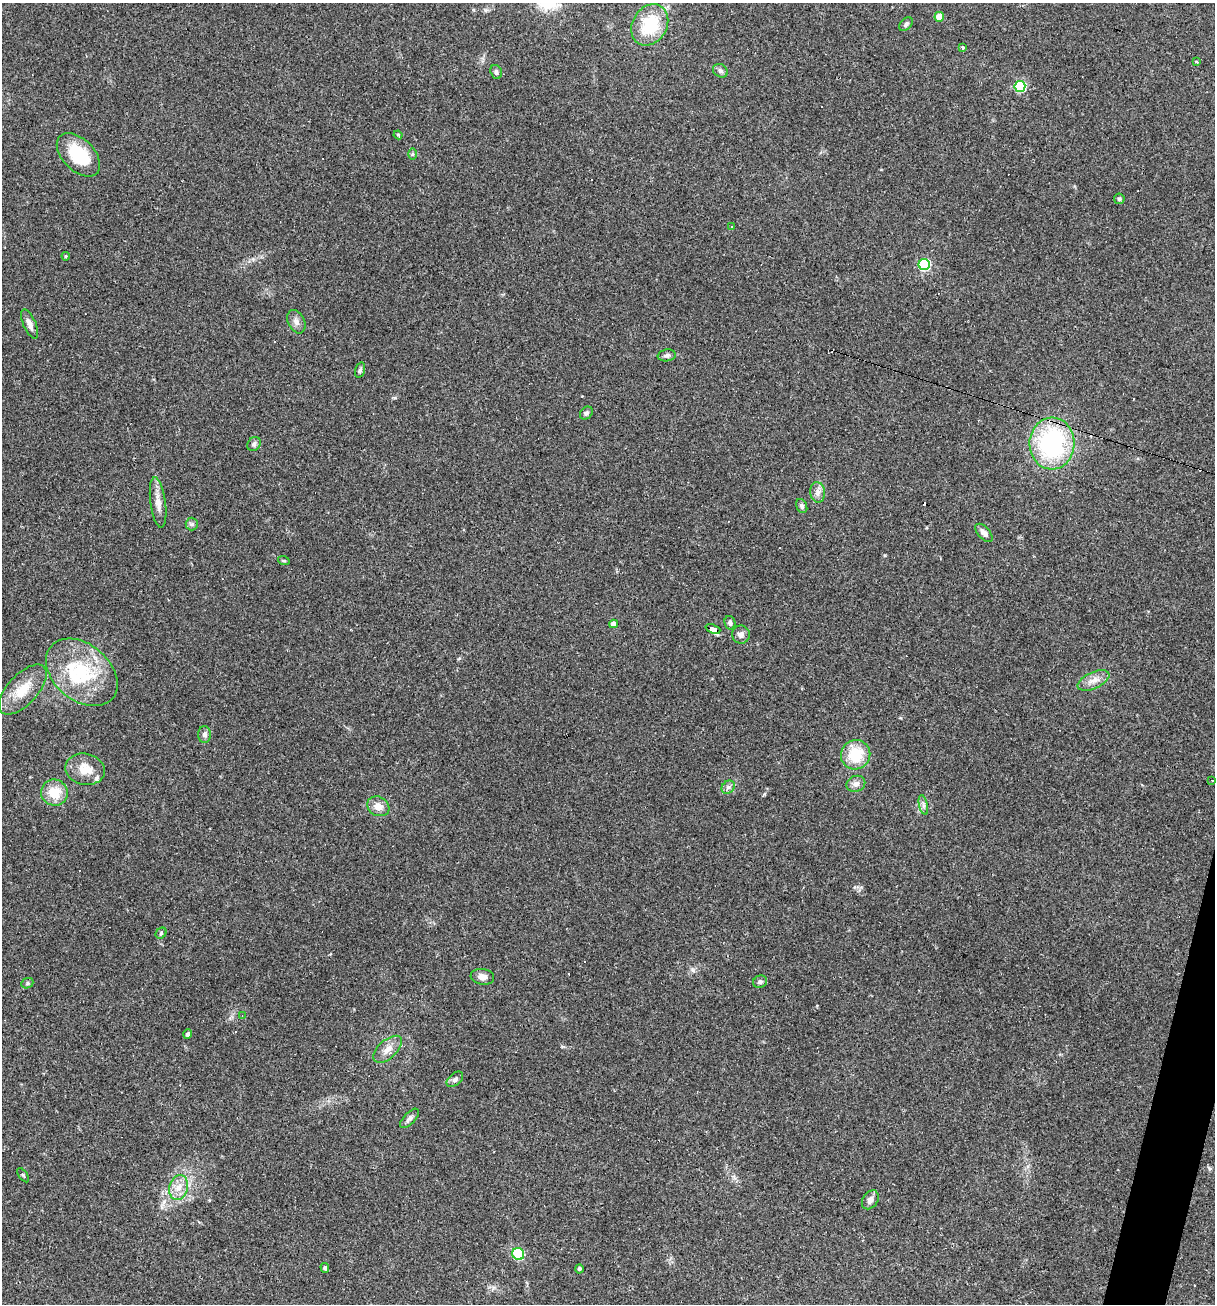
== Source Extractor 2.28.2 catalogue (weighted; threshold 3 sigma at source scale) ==
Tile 6 of 4 x 4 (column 2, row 2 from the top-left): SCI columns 1464-2676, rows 2605-3906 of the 5227 x 5208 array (HDU 1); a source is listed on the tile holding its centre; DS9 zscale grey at full resolution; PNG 1217 x 1306 px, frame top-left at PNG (2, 3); each listed source drawn as its Kron ellipse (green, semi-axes under 4 px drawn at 4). Shown black and unused: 1% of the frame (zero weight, under 2 of 3 exposures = <1% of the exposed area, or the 3 px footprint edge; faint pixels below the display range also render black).
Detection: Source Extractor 2.28.2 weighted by HDU 2 'WHT'; one run over the whole footprint, this tile lists its part. Background 0.0665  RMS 0.0055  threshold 0.0247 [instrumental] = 3 sigma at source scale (4.5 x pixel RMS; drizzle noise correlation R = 1.50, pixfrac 1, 0.05/0.05 arcsec/px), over >= 5 px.
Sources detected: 70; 1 inside a brighter object's white glare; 8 cosmic-ray / hot-pixel residue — neither listed nor drawn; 2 inside a brighter listed object's ellipse — not listed separately; the other 59 listed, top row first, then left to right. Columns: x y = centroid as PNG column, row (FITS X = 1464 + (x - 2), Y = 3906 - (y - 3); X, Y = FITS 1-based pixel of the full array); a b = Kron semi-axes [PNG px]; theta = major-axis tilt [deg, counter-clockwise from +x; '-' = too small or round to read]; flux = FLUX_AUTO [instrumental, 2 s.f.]
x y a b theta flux
939 17 5 4 - 9.7
906 24 8 5 45 1.4
650 25 22 17 59 26
963 47 4 3 - 0.67
1196 62 3 3 - 4.6
720 71 8 6 -33 1.5
496 72 7 5 -71 1.3
1020 87 5 5 - 46
398 135 4 3 - 0.63
412 154 6 4 89 0.63
78 155 26 16 -45 24
1119 199 5 5 - 1.4
732 227 4 3 - 0.79
66 256 4 4 - 0.55
924 264 5 5 - 54
296 322 12 8 -64 2.8
30 324 16 6 -66 3.4
667 355 9 6 9 1.5
360 370 8 4 75 1.3
586 413 7 5 46 1.4
1052 443 26 22 88 75
254 444 7 6 - 1.6
818 492 10 7 -85 2.8
158 503 25 7 -82 5.4
802 506 7 5 -64 1.4
192 524 6 6 - 1.2
984 533 11 6 -47 3.1
284 561 6 3 -18 0.65
730 623 7 5 -75 1.5
614 624 4 4 - 3.3
713 629 8 4 -21 51
741 635 9 9 - 2.2
82 672 40 28 -41 38
1093 680 17 8 25 4.6
23 690 31 15 47 14
204 735 8 6 89 2
856 755 15 14 - 17
85 769 20 15 -11 9.5
1212 780 4 2 - 0.47
856 784 9 8 - 2.5
728 787 7 6 - 1.5
54 792 13 13 - 12
923 805 10 4 -77 1.6
378 806 11 9 -29 4.7
161 933 6 5 - 0.87
482 977 12 7 -8 3.3
760 982 7 6 - 1.4
27 983 6 5 - 0.95
242 1016 3 3 - 0.4
188 1034 4 4 - 1.4
388 1049 17 9 42 5.1
455 1079 9 6 41 1.6
409 1118 12 5 46 2
23 1175 8 4 -54 0.77
179 1188 13 9 76 5.6
870 1200 10 7 55 3
518 1254 6 5 - 25
325 1268 5 4 - 1.2
579 1269 4 4 - 1.2
Overlapping masked pixels (flux is a lower limit): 1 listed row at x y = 713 629